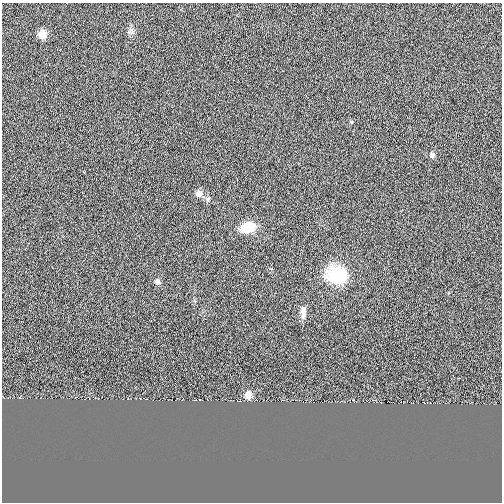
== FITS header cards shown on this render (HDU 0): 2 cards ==
NAXIS1  =                  500
NAXIS2  =                  500

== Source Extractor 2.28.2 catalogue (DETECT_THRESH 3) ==
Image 500 x 500 px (HDU 0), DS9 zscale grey, 1 PNG px = 1 image px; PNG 504 x 504 px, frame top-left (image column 1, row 500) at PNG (2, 3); no overlay
Background 8.92e-04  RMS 0.047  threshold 0.14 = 3 sigma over >= 5 px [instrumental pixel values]
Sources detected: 10; all 10 listed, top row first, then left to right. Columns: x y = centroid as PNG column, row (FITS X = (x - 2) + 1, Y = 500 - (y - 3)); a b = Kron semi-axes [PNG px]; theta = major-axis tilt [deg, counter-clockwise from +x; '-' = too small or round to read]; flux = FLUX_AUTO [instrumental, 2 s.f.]
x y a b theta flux
131 31 10 7 55 11
42 34 7 6 - 54
351 122 4 4 - 2.7
432 155 6 6 - 12
199 193 8 8 - 17
248 227 16 11 16 72
337 275 21 17 -11 160
157 281 6 6 - 12
303 312 15 6 -89 20
248 395 7 6 - 35